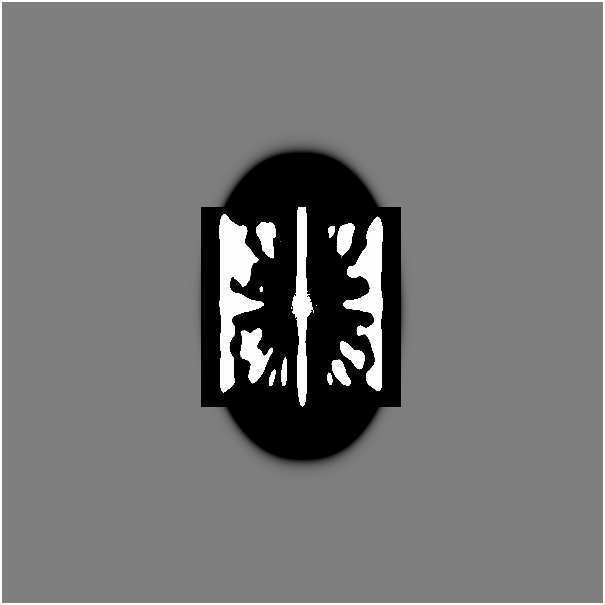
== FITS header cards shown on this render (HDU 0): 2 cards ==
NAXIS1  =                  601
NAXIS2  =                  601

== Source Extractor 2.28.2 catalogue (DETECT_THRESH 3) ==
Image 601 x 601 px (HDU 0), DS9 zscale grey, 1 PNG px = 1 image px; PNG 605 x 605 px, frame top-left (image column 1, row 601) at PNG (2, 2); no overlay
Background -1.12e-44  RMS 1.5e-34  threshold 4.56e-34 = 3 sigma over >= 5 px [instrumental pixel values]
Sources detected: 16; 8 with non-positive FLUX_AUTO (blend fragments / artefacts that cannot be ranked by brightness) are not listed; the other 8 listed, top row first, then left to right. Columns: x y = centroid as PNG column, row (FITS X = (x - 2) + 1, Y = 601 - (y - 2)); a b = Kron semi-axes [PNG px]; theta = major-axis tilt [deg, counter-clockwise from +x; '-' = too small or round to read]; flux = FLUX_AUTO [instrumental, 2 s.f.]
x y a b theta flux
331 231 9 5 77 1.0e-10
344 238 24 10 70 1.2e-09
261 289 4 2 - 2.4e-10
302 305 21 14 -88 1.6e+01
316 305 2 2 - 2.3e-02
272 378 13 4 74 4.5e-10
329 378 9 4 -83 1.1e-10
510 591 48 27 0 2.2e-14
At the frame edge (FLAGS 8, measured only in part): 2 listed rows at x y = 302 305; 510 591
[8 non-positive-flux detections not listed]